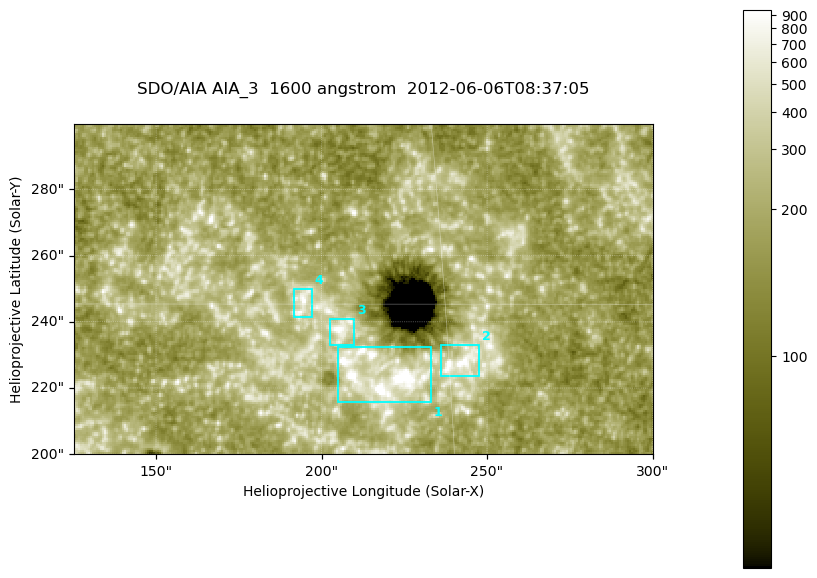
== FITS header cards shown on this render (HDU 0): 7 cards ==
TELESCOP= 'SDO/AIA '
INSTRUME= 'AIA_3   '
WAVELNTH=                 1600
WAVEUNIT= 'angstrom'
DATE-OBS= '2012-06-06T08:37:05.12'
CTYPE1  = 'HPLN-TAN'
CTYPE2  = 'HPLT-TAN'

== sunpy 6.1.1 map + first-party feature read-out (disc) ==
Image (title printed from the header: SDO/AIA AIA_3  1600 angstrom  2012-06-06T08:37:05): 287 x 164 px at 0.609 arcsec/px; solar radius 946 arcsec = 1552 px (partial field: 0.6% of the solar disc is inside the frame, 100% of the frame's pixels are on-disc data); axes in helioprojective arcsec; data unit not stated in the header (colour bar unlabelled)
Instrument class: DISC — disc imager (sunpy class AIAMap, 1600 A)
Bright regions (active regions / flare kernels): reference = the on-disc median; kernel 3 px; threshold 5 sigma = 338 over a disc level ~185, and >= 1.15x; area >= 47 px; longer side >= 3 px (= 1.8 arcsec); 4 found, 4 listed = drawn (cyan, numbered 1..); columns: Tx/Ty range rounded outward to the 2 arcsec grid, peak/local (2 s.f.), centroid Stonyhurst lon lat
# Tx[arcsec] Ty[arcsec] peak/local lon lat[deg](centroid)
1 204..234 216..232 7.1 +14 +14
2 236..248 224..234 6.5 +15 +14
3 202..210 232..242 5.6 +13 +15
4 190..198 240..250 4.7 +12 +15